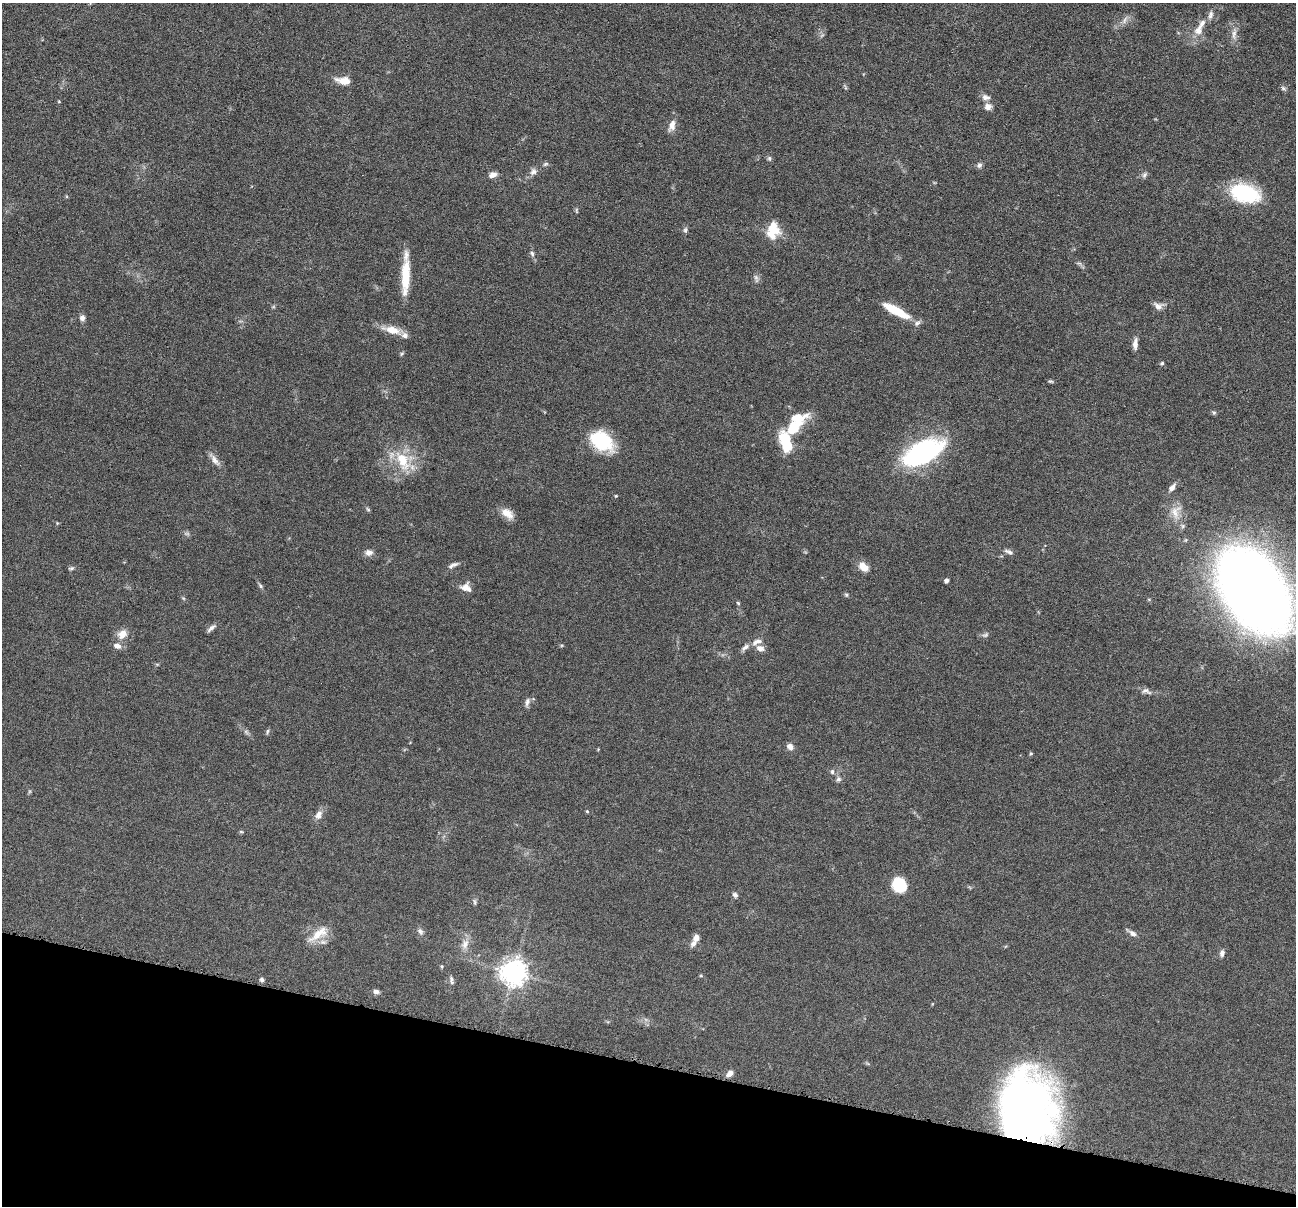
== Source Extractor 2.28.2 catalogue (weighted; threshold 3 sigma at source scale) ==
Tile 15 of 4 x 4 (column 3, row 4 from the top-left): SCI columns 2591-3884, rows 255-1458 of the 5182 x 5200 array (HDU 1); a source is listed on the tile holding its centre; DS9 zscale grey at full resolution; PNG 1298 x 1208 px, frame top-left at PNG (2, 3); no overlay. Shown black and unused: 12% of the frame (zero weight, under 4 of 8 exposures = <1% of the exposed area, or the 3 px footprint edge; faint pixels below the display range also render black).
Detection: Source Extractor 2.28.2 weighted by HDU 2 'WHT'; one run over the whole footprint, this tile lists its part. Background 0.0362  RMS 0.0035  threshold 0.0142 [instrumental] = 3 sigma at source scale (4.09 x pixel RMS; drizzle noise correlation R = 1.36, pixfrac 0.8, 0.05/0.05 arcsec/px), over >= 5 px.
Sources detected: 106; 5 too faint to see at this stretch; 2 inside a brighter object's white glare — not listed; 8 inside a brighter listed object's ellipse — not listed separately; the other 91 listed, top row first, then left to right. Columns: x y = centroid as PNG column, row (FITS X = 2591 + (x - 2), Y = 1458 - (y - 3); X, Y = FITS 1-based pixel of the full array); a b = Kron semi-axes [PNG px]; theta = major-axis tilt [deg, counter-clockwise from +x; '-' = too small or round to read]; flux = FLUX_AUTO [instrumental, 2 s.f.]
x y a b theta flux
1210 15 13 6 76 1.4
1125 20 14 6 63 1.5
1198 30 14 12 51 3.3
1234 33 20 6 85 2.1
343 81 15 7 -9 4.5
845 87 9 3 -62 0.47
1283 88 8 6 -32 0.7
986 97 11 8 -11 1.5
59 102 5 3 - 0.27
988 107 9 8 - 1.9
672 125 15 8 76 2.7
769 158 7 5 -76 0.65
545 164 8 5 27 0.64
979 165 8 7 - 0.98
533 172 10 8 57 1.6
493 175 10 7 16 1.6
1144 175 9 6 58 0.91
1244 193 26 15 -14 31
576 210 8 4 -89 0.46
772 227 22 18 -73 6.9
685 230 8 6 89 0.76
532 254 9 6 -70 0.94
1079 264 11 4 -23 0.71
405 276 44 9 88 10
1158 306 12 9 -14 2
896 310 31 8 -28 10
82 318 8 7 - 1.3
392 330 26 9 -15 4.9
1135 344 14 6 86 2
402 354 6 4 49 0.47
1162 363 5 5 - 0.51
1050 381 6 4 -2 0.47
1214 412 6 6 - 0.53
793 428 22 16 49 8.2
785 438 13 10 -37 9.3
602 441 28 18 -33 17
924 452 40 19 25 56
215 460 21 7 -51 2.1
403 460 32 16 -63 11
1172 487 12 6 54 1.7
616 496 4 3 - 0.31
368 509 6 5 - 0.5
1176 512 23 14 80 5.3
507 513 17 10 -37 3.4
57 523 4 4 - 0.3
369 552 10 7 6 1.7
1010 552 10 6 -35 1.1
453 565 15 5 27 1.2
863 567 14 9 -40 3.1
71 568 9 4 17 0.59
946 581 4 4 - 1.2
260 586 8 5 -54 0.64
466 588 13 9 -21 2.7
1254 590 50 31 -56 860
846 595 6 5 - 0.48
183 598 6 4 -44 0.41
738 603 4 4 - 0.4
211 628 13 5 39 1.2
122 634 13 10 44 3.3
985 635 10 6 28 0.89
757 642 16 8 23 2.1
117 646 10 7 -21 1.9
1146 691 14 7 -19 1.6
527 702 13 6 75 1.2
246 732 7 6 - 0.77
268 732 8 4 68 0.58
790 747 8 6 -41 1.7
598 749 5 3 - 0.24
1031 753 5 4 - 0.43
832 772 7 5 -89 0.66
838 779 8 7 - 0.98
587 811 4 3 - 0.37
318 815 14 9 63 2
241 832 6 4 -1 0.37
899 885 16 14 -57 8.9
735 895 7 5 -50 1
475 902 9 5 -84 0.73
420 931 10 6 -52 1.2
1132 933 13 5 -31 1.5
318 934 33 11 36 6
696 938 10 8 69 1.8
465 944 16 10 71 3.1
1222 953 9 6 81 1.2
442 966 5 3 - 0.34
514 973 8 8 - 370
701 976 5 3 - 0.33
262 980 5 5 - 0.8
451 980 11 5 -77 0.91
376 992 8 5 -9 1.3
730 1073 9 6 40 1.8
1026 1110 62 47 -89 220
Overlapping masked pixels (flux is a lower limit): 1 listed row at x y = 1026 1110
Isophote crosses this tile's border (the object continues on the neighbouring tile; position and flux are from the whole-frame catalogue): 1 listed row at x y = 1254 590